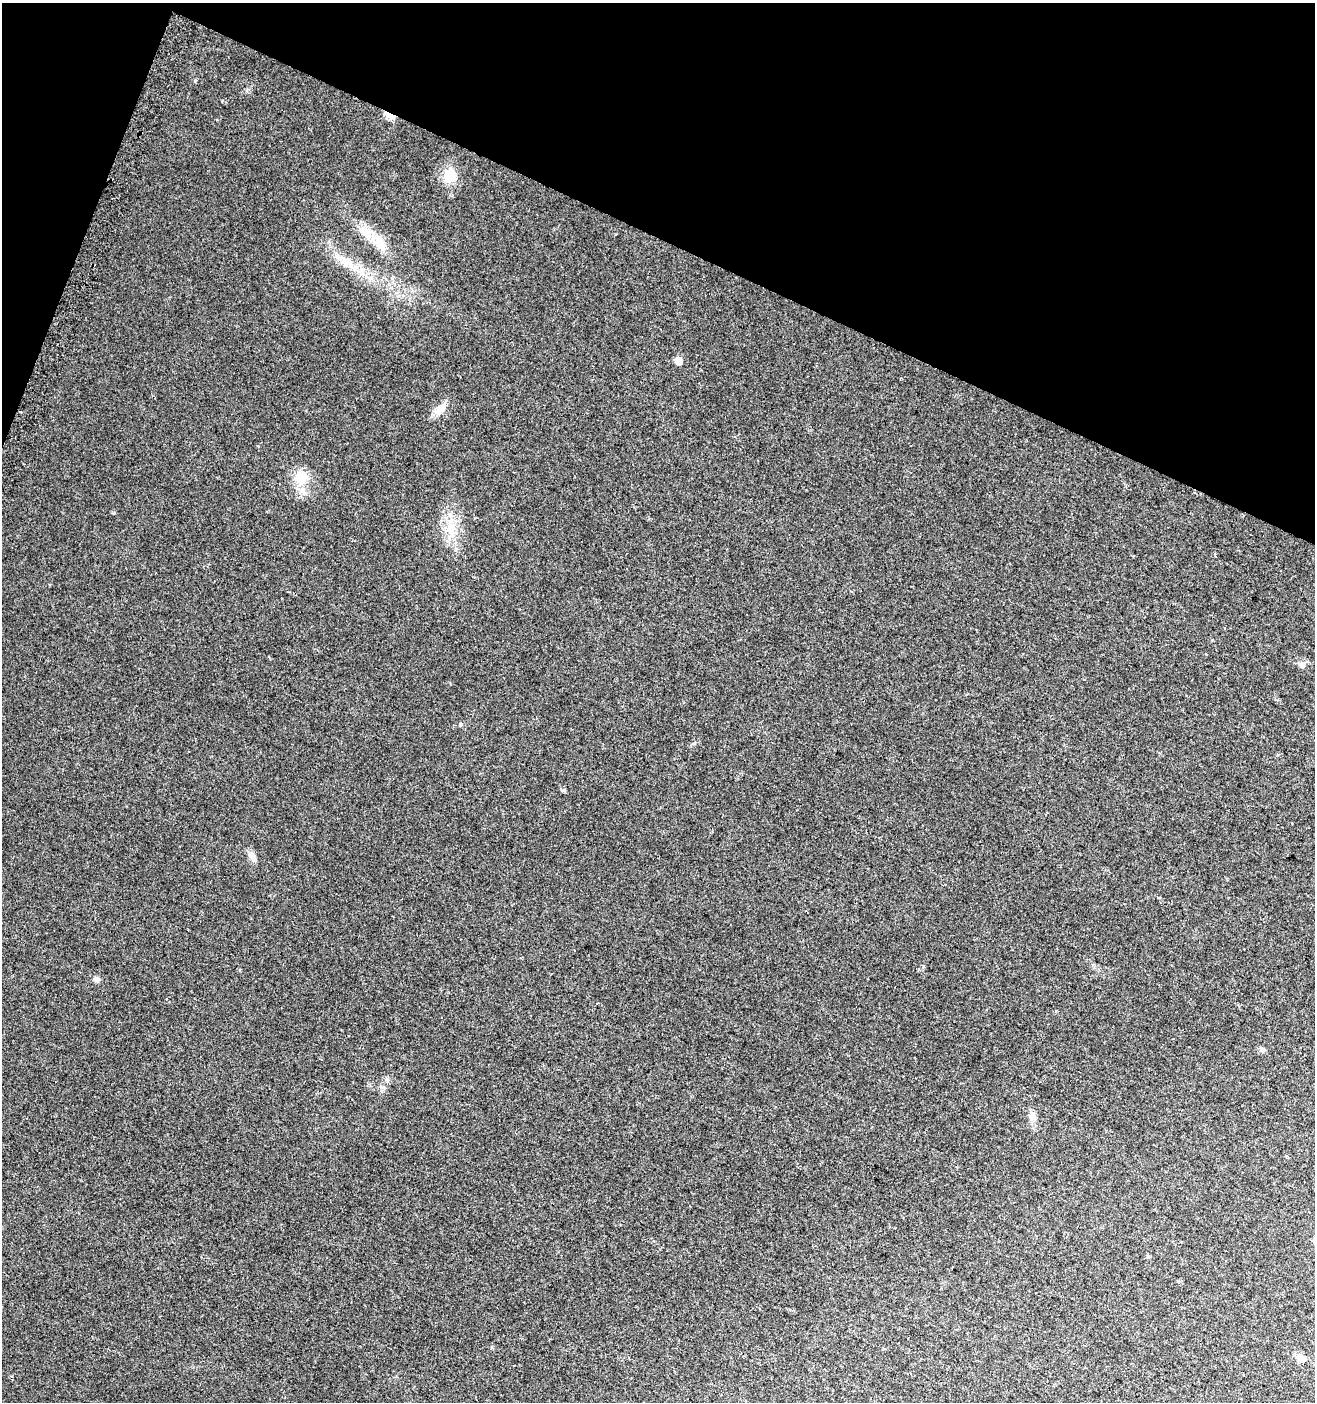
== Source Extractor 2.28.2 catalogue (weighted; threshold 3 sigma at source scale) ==
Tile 2 of 4 x 4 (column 2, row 1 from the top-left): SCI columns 1623-2935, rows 4213-5612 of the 5796 x 5642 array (HDU 1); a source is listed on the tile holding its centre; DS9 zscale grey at full resolution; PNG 1317 x 1404 px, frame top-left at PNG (2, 3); no overlay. Shown black and unused: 19% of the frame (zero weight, under 2 of 3 exposures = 2% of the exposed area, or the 3 px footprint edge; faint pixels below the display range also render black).
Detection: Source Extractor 2.28.2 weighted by HDU 2 'WHT'; one run over the whole footprint, this tile lists its part. Background 0.0358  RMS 0.0082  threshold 0.037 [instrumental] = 3 sigma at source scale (4.5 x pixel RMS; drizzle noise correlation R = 1.50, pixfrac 1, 0.0396/0.0396 arcsec/px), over >= 5 px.
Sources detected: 18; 2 inside a brighter listed object's ellipse — not listed separately; the other 16 listed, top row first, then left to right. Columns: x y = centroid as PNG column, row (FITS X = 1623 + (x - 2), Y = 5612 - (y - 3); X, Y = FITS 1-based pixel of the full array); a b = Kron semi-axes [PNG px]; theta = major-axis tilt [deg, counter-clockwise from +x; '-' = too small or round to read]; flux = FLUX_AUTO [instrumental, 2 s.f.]
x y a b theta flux
389 115 12 4 -27 16
450 175 16 14 84 14
366 233 24 13 -55 13
346 262 16 11 -27 9.7
678 360 6 5 - 9.2
441 409 18 10 38 8.1
301 477 16 14 23 14
451 529 15 10 51 9.6
1206 654 3 2 - 0.9
1301 664 7 6 - 4.3
252 856 11 8 -50 4
96 979 9 6 -4 2.3
1262 1049 7 6 - 2.3
387 1079 7 5 70 1.7
1032 1116 13 8 -90 4.7
1300 1358 12 8 -35 5.6
Overlapping masked pixels (flux is a lower limit): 1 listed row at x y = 389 115
Unlisted compact peaks at least as high as the median listed source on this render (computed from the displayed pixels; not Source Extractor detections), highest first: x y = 564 790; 460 725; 247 90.